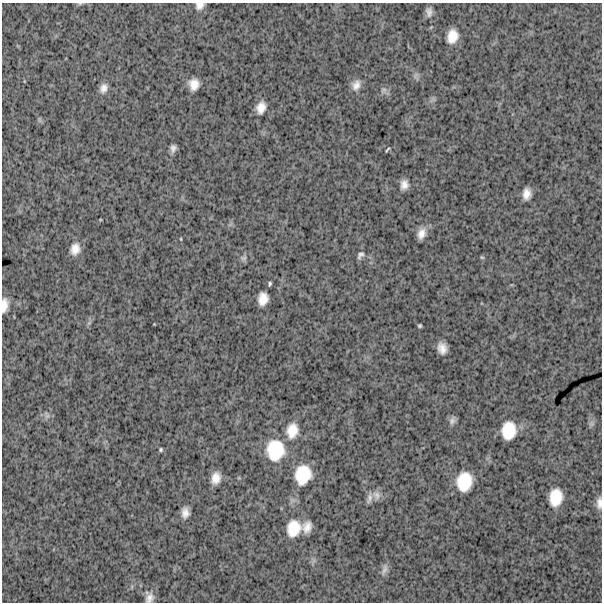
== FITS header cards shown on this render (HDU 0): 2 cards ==
NAXIS1  =                  600
NAXIS2  =                  600

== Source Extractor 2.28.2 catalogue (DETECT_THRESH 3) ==
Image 600 x 600 px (HDU 0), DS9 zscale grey, 1 PNG px = 1 image px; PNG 604 x 604 px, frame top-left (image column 1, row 600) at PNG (2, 3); no overlay
Background 1650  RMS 260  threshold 773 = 3 sigma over >= 5 px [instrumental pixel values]
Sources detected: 45; all 45 listed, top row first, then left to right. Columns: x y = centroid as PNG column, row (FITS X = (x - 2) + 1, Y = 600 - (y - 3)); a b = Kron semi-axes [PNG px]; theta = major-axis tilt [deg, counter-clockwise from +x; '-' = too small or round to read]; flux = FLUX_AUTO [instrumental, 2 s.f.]
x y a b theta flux
80 4 8 4 8 24000
199 6 10 8 20 100000
429 12 11 7 -89 90000
452 36 14 10 75 260000
415 75 10 3 69 33000
194 84 11 10 - 190000
356 85 13 10 69 130000
103 88 11 8 66 110000
383 90 9 6 15 58000
261 108 14 10 74 170000
173 148 7 5 82 71000
387 150 5 2 - 20000
404 185 10 8 79 120000
527 194 11 8 83 150000
421 234 13 9 68 150000
181 239 5 3 - 14000
75 249 13 9 75 170000
360 255 10 6 49 57000
482 257 6 4 -28 21000
243 258 8 7 - 53000
270 284 5 3 - 27000
263 299 11 9 81 210000
4 305 14 7 84 160000
154 324 2 2 - 9500
420 326 4 3 - 26000
442 348 10 8 -77 160000
47 415 9 6 -76 53000
452 420 11 7 60 68000
591 424 7 6 - 44000
509 430 16 13 84 450000
292 431 20 15 78 310000
161 450 4 4 - 27000
275 450 24 20 -90 730000
303 475 21 17 75 550000
216 478 11 8 75 170000
464 482 18 14 79 530000
377 495 13 9 -64 110000
556 497 15 11 80 390000
369 498 16 6 78 86000
599 503 14 6 89 100000
185 513 12 8 -89 130000
307 527 12 9 74 160000
294 528 19 15 74 400000
384 569 18 6 70 89000
149 598 13 10 65 120000
At the frame edge (FLAGS 8, measured only in part): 5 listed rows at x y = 80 4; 199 6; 4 305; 599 503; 149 598